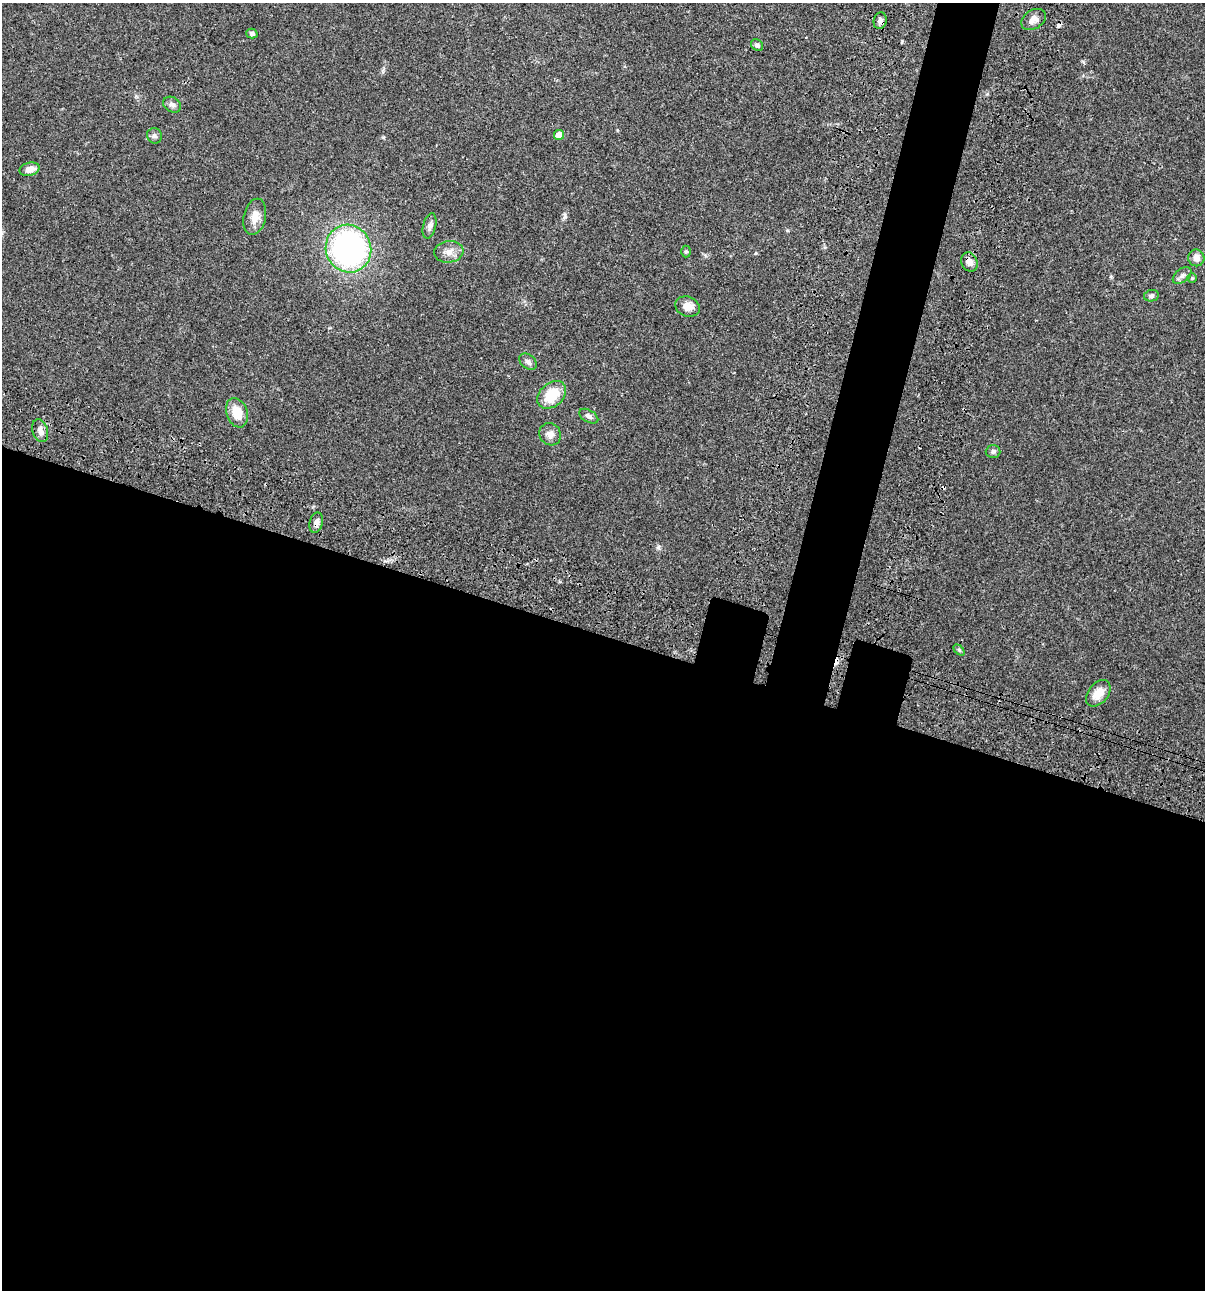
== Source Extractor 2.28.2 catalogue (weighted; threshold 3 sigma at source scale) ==
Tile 14 of 4 x 4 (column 2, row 4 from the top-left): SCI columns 1437-2639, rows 120-1407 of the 5404 x 5390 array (HDU 1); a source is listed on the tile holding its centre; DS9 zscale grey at full resolution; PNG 1207 x 1292 px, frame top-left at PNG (2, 3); each listed source drawn as its Kron ellipse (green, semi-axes under 4 px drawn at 4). Shown black and unused: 54% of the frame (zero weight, under 3 of 4 exposures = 9% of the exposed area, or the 3 px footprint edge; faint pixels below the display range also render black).
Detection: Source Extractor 2.28.2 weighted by HDU 2 'WHT'; one run over the whole footprint, this tile lists its part. Background 0.0472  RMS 0.0054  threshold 0.0242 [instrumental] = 3 sigma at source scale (4.5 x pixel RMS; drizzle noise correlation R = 1.50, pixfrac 1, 0.05/0.05 arcsec/px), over >= 5 px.
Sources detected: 32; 3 cosmic-ray / hot-pixel residue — neither listed nor drawn; the other 29 listed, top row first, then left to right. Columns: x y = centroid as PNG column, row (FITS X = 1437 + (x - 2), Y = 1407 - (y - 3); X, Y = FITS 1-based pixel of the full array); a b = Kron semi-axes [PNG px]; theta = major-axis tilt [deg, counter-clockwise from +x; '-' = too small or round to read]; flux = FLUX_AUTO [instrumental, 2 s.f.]
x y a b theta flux
1034 19 13 9 31 3.5
880 21 8 6 74 2
252 33 5 5 - 1.6
757 45 7 5 -42 1.2
172 105 9 7 -32 1.9
559 135 5 5 - 4.7
154 136 8 7 - 1.4
30 169 10 6 15 3.8
255 217 18 11 76 5.2
430 226 13 6 77 2
348 249 24 22 -68 110
686 251 6 5 - 0.8
449 252 15 10 5 4.1
1196 258 8 8 - 3.2
969 262 10 8 -66 3.4
1182 276 11 6 39 1.8
1192 278 4 4 - 0.54
1151 296 7 5 10 1.2
687 306 12 10 -20 3.9
528 362 10 7 -39 1.8
552 395 16 11 41 13
237 413 15 10 -70 8.9
589 416 10 6 -29 1.7
40 431 12 7 -72 2.7
550 434 11 10 - 3
993 451 7 6 - 1.2
316 523 10 6 77 2.4
959 650 6 4 -45 0.69
1098 693 15 9 51 6.2
Overlapping masked pixels (flux is a lower limit): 2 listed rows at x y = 880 21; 316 523
Unlisted compact peaks at least as high as the median listed source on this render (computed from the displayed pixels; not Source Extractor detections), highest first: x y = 658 547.